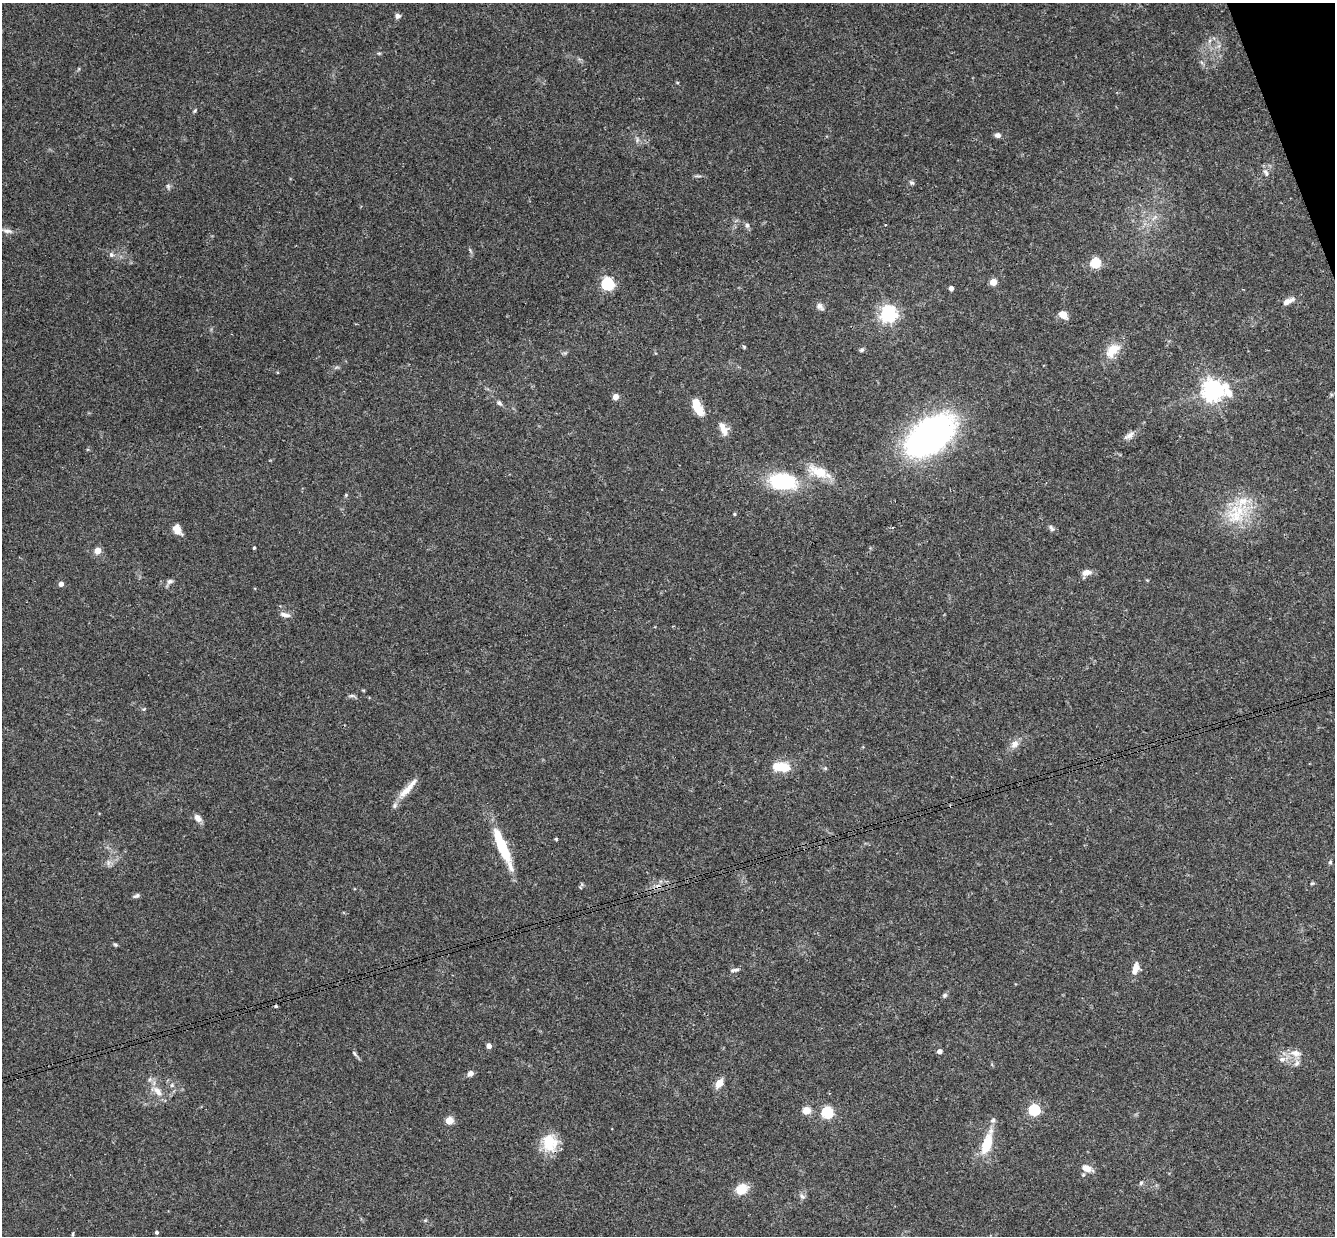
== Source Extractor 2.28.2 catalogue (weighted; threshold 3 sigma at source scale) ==
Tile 10 of 4 x 4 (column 2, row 3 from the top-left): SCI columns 1392-2724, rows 1529-2762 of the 5447 x 5401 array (HDU 1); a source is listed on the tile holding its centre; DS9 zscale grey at full resolution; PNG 1337 x 1238 px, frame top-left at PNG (2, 3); no overlay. Shown black and unused: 1% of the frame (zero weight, under 3 of 4 exposures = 6% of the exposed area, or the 3 px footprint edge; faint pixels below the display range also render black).
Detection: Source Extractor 2.28.2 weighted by HDU 2 'WHT'; one run over the whole footprint, this tile lists its part. Background 0.0844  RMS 0.0034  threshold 0.0153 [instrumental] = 3 sigma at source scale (4.5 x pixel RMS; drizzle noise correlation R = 1.50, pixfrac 1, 0.05/0.05 arcsec/px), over >= 5 px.
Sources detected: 92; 2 cosmic-ray / hot-pixel residue — not listed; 7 inside a brighter listed object's ellipse — not listed separately; the other 83 listed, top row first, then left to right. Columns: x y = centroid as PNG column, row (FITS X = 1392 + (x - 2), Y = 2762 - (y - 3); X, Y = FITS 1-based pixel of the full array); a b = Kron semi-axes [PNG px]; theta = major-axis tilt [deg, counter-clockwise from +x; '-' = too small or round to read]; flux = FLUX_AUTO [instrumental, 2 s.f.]
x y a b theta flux
398 16 7 7 - 0.97
1209 41 7 4 71 0.7
195 111 5 4 - 0.44
998 135 7 6 - 1.3
637 140 8 4 90 0.8
1266 172 13 7 -59 1.5
698 176 13 2 0 0.6
912 183 7 5 -26 0.64
168 186 7 5 -70 0.69
885 224 3 2 - 0.29
747 225 6 6 - 0.96
7 231 17 6 -6 1.8
470 250 8 3 -59 0.53
111 254 7 6 - 1
1095 263 5 5 - 24
993 282 5 5 - 7.2
607 284 6 6 - 53
951 288 4 4 - 1.8
1288 301 17 7 25 2.4
820 306 11 7 -41 1.4
888 314 6 6 - 130
1063 315 9 6 -40 3.3
744 347 6 4 -48 0.4
862 350 7 5 37 0.62
1113 350 23 13 46 6
1213 390 9 7 -5 250
616 397 5 5 - 2.1
499 403 8 5 -44 0.92
697 407 16 8 -64 8.4
723 429 18 8 -66 3.7
1129 435 16 7 34 1.8
930 436 55 31 38 110
819 472 30 12 -20 8.3
782 481 22 13 -5 32
346 495 5 4 - 0.39
734 514 5 3 - 0.35
1236 516 28 22 -6 14
1051 528 10 6 -44 0.94
177 529 12 8 -57 3.1
254 548 3 3 - 0.55
97 551 7 6 - 2.6
1086 572 10 7 15 2.4
170 581 8 6 17 1.1
61 584 4 4 - 2.2
285 615 13 6 -15 1.8
363 690 5 3 - 0.28
352 696 9 4 0 0.71
144 709 6 4 12 0.42
1015 744 12 9 48 2.4
781 767 22 11 -5 7
825 768 5 5 - 0.48
405 791 24 9 41 4.4
198 818 10 7 -48 2.1
502 846 41 10 -67 16
1330 862 6 4 46 0.48
108 863 7 5 89 0.96
1312 883 6 3 2 0.38
136 896 9 5 25 0.78
115 945 6 4 -21 0.51
1136 968 12 7 74 3.8
735 970 12 4 8 1
945 995 7 6 - 0.74
489 1046 4 4 - 2.2
939 1051 4 4 - 1.9
354 1053 10 4 -50 0.71
1295 1053 17 10 -8 3.5
1282 1059 9 8 - 1.8
470 1073 6 5 - 1.9
719 1083 10 7 57 3.4
172 1085 6 5 - 0.67
157 1091 20 10 -39 3.9
1034 1110 5 5 - 39
806 1111 5 5 - 11
827 1113 5 5 - 39
449 1120 5 5 - 11
550 1143 21 18 -83 9.6
987 1143 30 11 73 10
1087 1168 15 8 -21 3
1141 1183 6 5 - 0.58
742 1189 10 8 28 8
802 1196 10 5 -56 1
157 1232 5 5 - 0.55
73 1234 6 4 89 0.43